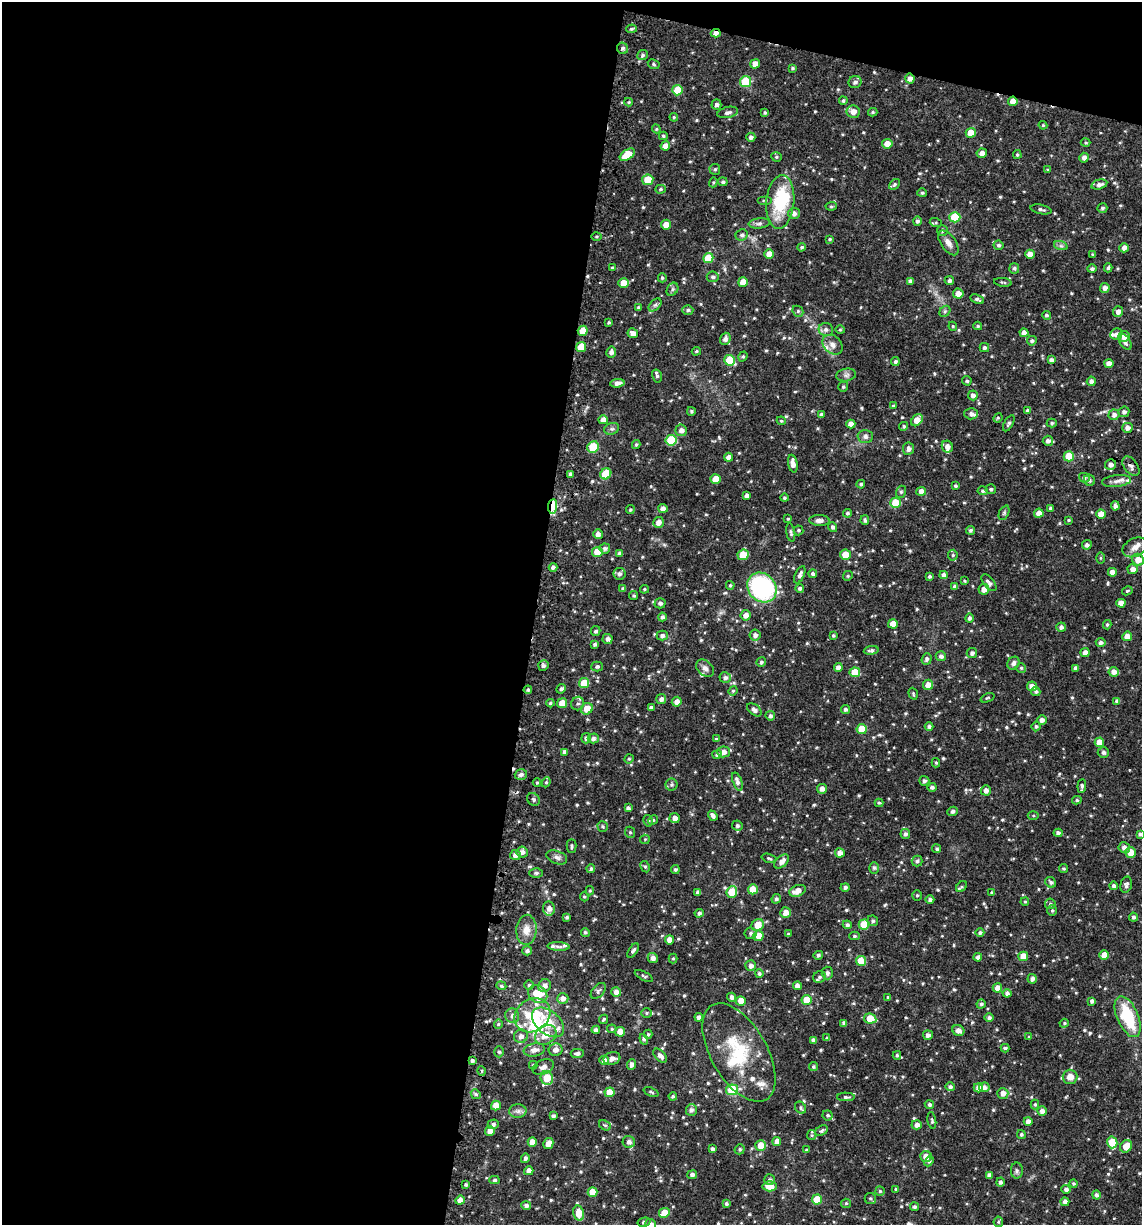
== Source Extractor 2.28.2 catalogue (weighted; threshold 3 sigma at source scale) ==
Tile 1 of 4 x 4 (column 1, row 1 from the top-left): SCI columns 145-1284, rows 3677-4899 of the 4968 x 4905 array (HDU 1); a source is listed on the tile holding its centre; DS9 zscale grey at full resolution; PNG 1144 x 1227 px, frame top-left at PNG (2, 2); each listed source drawn as its Kron ellipse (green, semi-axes under 4 px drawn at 4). Shown black and unused: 49% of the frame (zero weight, under 3 of 4 exposures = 3% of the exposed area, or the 3 px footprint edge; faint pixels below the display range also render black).
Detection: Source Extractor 2.28.2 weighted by HDU 2 'WHT'; one run over the whole footprint, this tile lists its part. Background 0.0628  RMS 0.0083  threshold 0.0371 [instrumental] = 3 sigma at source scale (4.5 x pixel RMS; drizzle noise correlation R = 1.50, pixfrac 1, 0.05/0.05 arcsec/px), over >= 5 px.
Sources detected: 674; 5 inside a brighter object's white glare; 2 cosmic-ray / hot-pixel residue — neither listed nor drawn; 22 inside a brighter listed object's ellipse — not listed separately; of the other 645, all 500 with FLUX_AUTO >= 0.952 (the completeness limit of this list) listed and drawn (145 fainter detections not listed), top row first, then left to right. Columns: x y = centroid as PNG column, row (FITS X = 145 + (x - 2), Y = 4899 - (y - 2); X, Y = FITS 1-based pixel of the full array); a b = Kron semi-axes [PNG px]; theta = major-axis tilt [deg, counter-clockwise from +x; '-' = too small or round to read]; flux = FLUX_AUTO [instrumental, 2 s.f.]
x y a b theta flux
631 29 5 4 - 1.2
716 33 5 4 - 4.3
623 48 6 5 - 2.1
642 55 5 5 - 1.6
654 64 6 4 -26 1.1
755 64 5 4 - 6.6
793 68 4 3 - 0.97
910 79 5 4 - 3.6
745 82 5 5 - 28
855 82 6 6 - 2.6
677 90 5 5 - 18
843 101 4 3 - 1.3
1013 101 5 4 - 6.5
629 102 4 4 - 0.99
716 104 5 5 - 1.9
728 112 10 5 12 2.6
853 112 6 6 - 5.2
873 112 4 3 - 1.2
765 113 4 3 - 1.1
674 117 4 4 - 1.1
1043 125 4 4 - 0.98
656 129 4 4 - 1
971 133 5 5 - 11
663 136 4 4 - 1.3
751 137 4 4 - 2.3
1086 143 5 4 - 1.1
887 144 5 5 - 6.4
665 146 5 4 - 6.2
982 153 5 4 - 3.8
627 155 8 5 33 17
1017 155 4 3 - 1.1
776 157 5 4 - 1.1
1084 158 5 4 - 3.1
715 169 5 5 - 1.5
1048 170 4 3 - 1.2
648 180 5 5 - 15
713 182 5 4 - 0.97
723 182 5 4 - 1.7
894 184 6 4 43 1.3
1099 184 8 5 15 3
660 189 5 4 - 1.2
922 193 5 4 - 1.3
765 200 7 3 0 1.2
780 202 27 14 85 41
831 206 5 4 - 1.1
1102 208 5 5 - 1.5
1041 209 11 4 -12 2.1
794 213 6 5 - 3
955 217 5 5 - 27
917 221 5 4 - 2
759 223 10 5 5 2.2
936 223 6 4 -18 1.1
666 225 5 5 - 8
942 230 5 5 - 1.7
742 235 6 5 - 1.7
597 236 5 3 - 0.96
830 239 4 3 - 1.1
948 243 14 7 -55 5.1
998 245 5 5 - 1.8
1061 246 7 4 -18 1.7
802 247 4 4 - 1.6
1124 248 4 4 - 3
769 254 5 5 - 7.1
1030 254 5 4 - 5.2
1093 254 4 3 - 1
708 258 5 5 - 18
612 268 4 4 - 1.6
1014 268 5 5 - 1.7
1108 268 4 3 - 1.4
1092 269 4 4 - 1.9
713 277 6 5 - 1.7
662 278 4 4 - 1.2
910 281 4 4 - 2.6
949 281 5 4 - 2.1
743 282 5 4 - 8.8
1003 282 9 3 -8 1.2
623 283 5 5 - 10
1105 288 5 5 - 3.3
672 289 7 5 57 1.6
958 294 5 5 - 5.8
977 299 7 4 -25 2
655 305 8 4 44 2.2
639 308 4 4 - 1.6
688 310 5 4 - 1.6
798 311 6 5 - 1.2
945 311 6 4 46 1.3
1118 312 5 5 - 3.6
1046 315 4 4 - 1.6
609 322 3 3 - 1.1
953 326 4 4 - 0.99
978 326 4 3 - 1.1
826 329 7 6 - 2.8
840 330 4 4 - 0.96
583 331 5 5 - 13
633 333 5 4 - 4.5
1024 333 4 4 - 4
1116 334 6 5 - 2.7
1124 336 5 5 - 5.5
725 339 6 5 - 2.7
1032 341 5 4 - 1.7
1125 342 9 5 -57 2.7
833 345 11 8 -45 4.7
581 347 5 5 - 14
984 347 5 4 - 1.8
696 351 4 3 - 1
611 352 5 5 - 3
743 356 5 4 - 1.3
730 360 5 5 - 23
1051 360 4 4 - 2.8
895 361 4 4 - 1.5
1109 364 4 4 - 4.7
846 375 10 6 10 2.6
657 376 6 5 - 1.6
967 381 5 4 - 1.4
1091 381 4 4 - 2.8
617 383 7 4 7 3.6
843 387 5 4 - 1.4
973 395 5 5 - 3.5
893 406 4 4 - 1
1027 410 3 3 - 1.3
691 411 4 4 - 1.1
1124 412 5 5 - 2.4
821 414 4 4 - 1.6
971 414 6 5 - 2.6
1114 415 5 5 - 2.9
998 418 5 4 - 1
603 420 5 4 - 4.3
917 420 7 5 53 8.1
781 421 4 4 - 1
1009 423 9 4 60 1.9
1052 423 5 4 - 1.2
851 424 4 4 - 5
904 426 4 4 - 1.3
1127 428 5 5 - 3.7
612 429 7 5 19 1.9
681 430 6 5 - 4
865 436 7 6 - 2.7
671 440 5 5 - 29
1048 441 5 5 - 2.7
636 445 4 4 - 1.4
947 446 6 5 - 3.5
593 447 6 5 - 23
908 449 6 5 - 3.3
1069 456 5 5 - 19
728 457 4 4 - 4.3
793 463 9 4 -79 4.6
1111 464 5 5 - 3.4
1131 466 11 6 -53 3.4
570 474 4 3 - 2.3
606 474 6 5 - 25
1084 478 5 5 - 2.2
716 479 5 5 - 9.6
1089 480 6 5 - 1.5
1116 481 14 6 7 4.5
861 484 4 4 - 1.3
955 486 3 3 - 1.4
991 489 5 5 - 1.6
921 491 5 4 - 4.7
983 491 5 4 - 1.7
901 492 6 5 - 1.3
747 496 4 4 - 2.8
784 498 4 4 - 1.4
896 503 5 5 - 17
553 506 7 4 84 31
1115 506 4 4 - 2.4
663 508 5 4 - 3.2
1051 508 4 4 - 2.2
630 510 4 4 - 1.2
847 513 4 4 - 1.5
1004 513 7 5 66 1.4
1039 513 5 4 - 6.4
1101 514 4 4 - 7.5
788 519 4 3 - 0.99
819 520 10 5 -1 4
865 520 5 3 - 1.4
1068 520 4 3 - 0.95
658 522 5 5 - 4.6
833 527 5 4 - 2.3
798 530 5 5 - 1.2
970 530 4 4 - 1.5
791 532 9 4 -80 1.5
598 534 5 4 - 3.3
1087 545 5 4 - 2.5
1135 547 13 9 26 5.2
605 548 5 5 - 2.1
597 552 5 5 - 16
620 553 4 4 - 2.4
743 555 5 5 - 17
845 555 5 5 - 11
953 555 5 5 - 1.4
1100 558 6 4 90 0.95
1138 560 6 5 - 9.5
553 567 4 4 - 2.3
1133 569 5 5 - 4.9
1112 572 4 4 - 4.1
619 574 6 5 - 2.4
813 574 4 4 - 1.7
800 575 9 4 66 2.8
944 575 4 4 - 3.5
848 576 5 4 - 1.1
929 576 4 4 - 1.3
964 581 4 3 - 1
989 583 10 5 -51 2.8
730 585 4 4 - 1.2
955 587 4 4 - 2.4
623 588 4 3 - 1.4
762 588 16 13 -48 96
800 588 4 4 - 2
644 589 4 4 - 1.1
984 589 5 5 - 4.8
1127 591 5 3 - 0.97
634 596 4 4 - 1.3
660 603 5 5 - 2.3
1121 603 4 4 - 5.8
746 615 5 5 - 4.7
662 617 4 4 - 2
969 618 5 4 - 2
893 624 5 4 - 8.3
1107 625 5 3 - 1.2
1061 627 5 4 - 2.8
596 631 5 4 - 1.6
662 635 5 5 - 2.4
755 635 6 5 - 3
833 636 4 4 - 1.2
1127 636 5 4 - 7.1
608 639 5 5 - 2.9
1101 643 5 4 - 2.2
595 644 4 4 - 1.8
871 650 7 4 7 2
972 653 5 5 - 2.2
1085 653 4 4 - 4.3
941 656 5 5 - 2.4
927 659 6 5 - 2.2
761 662 5 4 - 1.5
1013 663 7 5 51 2.5
543 666 5 5 - 2
597 667 6 5 - 1.7
705 668 10 7 -44 3.6
838 668 4 4 - 3.8
1021 668 5 5 - 1.3
1075 668 4 3 - 2.1
855 672 5 5 - 16
1114 672 5 5 - 4.6
725 678 6 5 - 2.4
584 683 5 5 - 17
928 685 5 5 - 6.5
1032 686 5 5 - 5.2
561 689 5 4 - 1.8
528 690 4 4 - 1.4
733 691 5 4 - 1
1036 692 4 4 - 1.6
913 694 6 4 -72 1.1
987 698 7 3 21 1.1
661 699 5 5 - 2.9
1117 701 4 4 - 2.4
677 702 5 5 - 4.2
550 703 4 4 - 1.3
562 703 5 5 - 10
578 704 7 6 - 2
651 707 4 3 - 1.8
587 709 6 5 - 10
845 709 4 4 - 2
754 710 8 5 -39 3.1
770 716 5 4 - 1.9
1042 720 5 4 - 3.2
929 726 4 4 - 2
1036 726 5 4 - 1.5
862 729 5 5 - 16
586 738 5 5 - 2.3
593 738 5 5 - 2.4
716 739 4 4 - 1.1
1099 742 4 4 - 7.6
565 752 4 4 - 2.6
724 752 6 5 - 4.5
1103 753 5 5 - 1.8
717 754 5 4 - 2.3
629 759 5 4 - 1
936 763 4 3 - 1.1
521 774 6 5 - 2.5
737 781 9 4 -70 3.1
924 781 5 5 - 2.2
546 782 5 4 - 1.1
537 783 4 4 - 0.99
671 785 6 6 - 1.5
1082 786 7 4 85 2.6
932 787 4 4 - 1.9
822 789 5 5 - 3.6
986 790 5 5 - 3.3
533 799 7 5 -50 1.8
1077 800 5 4 - 1.3
879 803 4 4 - 1.1
628 808 4 4 - 2
953 811 5 4 - 1.7
1033 815 5 4 - 1
713 816 5 4 - 2.8
675 818 5 5 - 4
653 820 5 4 - 0.99
648 821 6 4 -78 1.5
603 826 5 5 - 1.3
737 826 5 5 - 2.1
630 832 6 5 - 1.3
1058 833 4 4 - 2.5
905 834 5 5 - 2.5
1140 834 4 3 - 1.8
645 839 5 4 - 0.98
572 846 7 5 -90 1.5
1124 848 6 5 - 3.6
937 849 4 4 - 1.5
522 852 6 5 - 3.6
1131 852 5 5 - 10
840 853 4 4 - 4.2
515 855 5 5 - 4
557 857 11 6 -21 2.8
769 858 7 4 -15 1.2
782 861 8 5 43 4.7
917 861 5 5 - 1.4
645 867 6 4 -62 1.3
874 868 6 5 - 1.3
591 869 4 4 - 1.7
675 869 4 4 - 1.6
1063 869 4 4 - 1.3
536 873 6 5 - 1.5
1051 882 6 5 - 1.9
1126 885 8 5 75 2.2
1114 886 4 4 - 2.2
845 887 4 4 - 2
962 887 6 4 45 1.4
753 889 5 5 - 10
590 891 5 4 - 1.1
797 891 8 5 22 5.8
732 892 6 5 - 19
698 893 4 4 - 2.9
992 893 4 3 - 1.1
917 895 5 4 - 1.2
584 897 5 4 - 1
776 899 5 4 - 1.5
930 900 4 4 - 2.1
1025 902 4 3 - 0.97
1050 904 5 5 - 1.6
549 908 7 6 - 4.2
1052 911 5 4 - 1.2
699 913 4 4 - 2.1
786 913 5 5 - 6.1
567 917 4 3 - 1.4
1133 917 4 4 - 2
873 921 5 5 - 1.5
758 925 6 5 - 11
847 925 4 4 - 2
864 925 5 5 - 16
526 930 15 10 85 8.2
585 932 4 4 - 1.3
751 933 6 6 - 2
980 933 4 4 - 1.7
788 934 4 4 - 1.1
758 936 5 5 - 7.2
854 936 5 4 - 1.3
669 940 4 4 - 4.7
558 946 11 4 -4 2.1
633 950 8 4 57 2
527 951 5 4 - 2.3
818 955 5 4 - 1.7
1104 955 5 4 - 9
1023 956 5 5 - 11
978 957 4 4 - 2.9
653 958 5 5 - 3.6
673 958 5 4 - 1
861 961 5 5 - 16
751 966 5 5 - 3.4
759 973 4 4 - 1.8
827 973 6 5 - 2.1
644 976 10 4 -27 1.3
819 977 6 5 - 2
1032 979 5 4 - 2.7
529 985 5 5 - 1.6
501 986 5 4 - 1.3
545 986 6 6 - 4
797 986 4 4 - 3.9
997 988 5 4 - 5.7
598 991 9 5 49 1.9
616 992 5 4 - 4.4
1007 993 4 4 - 2.8
538 994 10 8 -34 19
732 997 4 4 - 2.8
888 997 4 3 - 1.1
563 998 5 5 - 3.9
807 1000 5 5 - 12
741 1001 5 5 - 7.9
1092 1001 4 4 - 2.6
981 1004 4 4 - 1.4
646 1013 5 5 - 1.1
532 1015 19 16 37 21
512 1016 7 7 - 3.1
699 1017 4 4 - 2.9
1128 1017 22 10 -67 41
989 1018 4 4 - 2.1
604 1019 5 3 - 1.2
870 1019 6 5 - 15
548 1022 18 11 -40 21
844 1023 4 4 - 2.7
1064 1023 5 4 - 1.1
498 1024 4 4 - 1.2
612 1029 5 4 - 1.1
596 1030 4 4 - 2.6
958 1031 6 5 - 4
620 1032 5 4 - 8.4
648 1034 4 4 - 1
546 1035 11 9 37 9.3
928 1035 5 5 - 2.9
521 1036 7 6 - 3.5
1029 1037 4 4 - 1.1
827 1038 4 4 - 1.2
644 1039 5 4 - 1.7
813 1040 4 4 - 2.3
1005 1048 4 3 - 1.4
534 1050 11 6 9 4.6
556 1050 7 6 - 4
499 1052 5 5 - 1.5
739 1052 54 28 -60 54
577 1053 6 4 2 2.5
897 1055 4 4 - 1.2
660 1056 8 5 -47 3.6
612 1059 8 6 17 4
472 1060 4 4 - 1.9
604 1060 5 4 - 4.7
632 1064 5 4 - 2.8
533 1065 4 4 - 1
543 1067 11 7 24 4
813 1067 4 4 - 1.3
482 1071 5 3 - 1.1
1070 1077 7 7 - 6
547 1078 7 6 - 17
950 1087 5 4 - 2.1
984 1087 5 5 - 3
978 1088 5 4 - 4.7
732 1090 6 5 - 32
610 1092 5 5 - 9.3
651 1092 8 3 -22 1.2
1003 1093 5 5 - 4.6
476 1094 5 4 - 1.3
673 1096 4 4 - 1.5
846 1097 9 4 -1 2
1035 1104 5 4 - 1.1
496 1105 5 5 - 7.2
929 1105 5 4 - 2.2
801 1108 6 5 - 1.4
691 1110 6 5 - 2.6
518 1111 8 7 - 2.9
1042 1111 5 4 - 3.4
828 1115 5 5 - 1.4
553 1116 4 4 - 2
932 1120 8 4 -81 1.3
1028 1121 4 4 - 4.2
493 1124 5 5 - 2.3
605 1125 6 4 -28 1.3
917 1125 5 4 - 3.4
490 1131 5 4 - 5.1
821 1131 7 4 31 1.6
1021 1134 4 4 - 1.7
812 1135 5 4 - 1.1
777 1141 4 4 - 4.4
532 1142 4 4 - 6.8
629 1142 6 6 - 3
1112 1142 6 5 - 21
548 1143 6 4 59 5.7
761 1145 5 5 - 11
1126 1146 6 5 - 9.4
712 1149 4 3 - 2
740 1149 5 5 - 1.6
806 1150 4 3 - 1.2
926 1156 6 5 - 7.4
525 1158 5 4 - 1.9
929 1161 5 4 - 1.4
529 1171 5 4 - 3.9
1017 1171 8 6 89 2
692 1175 5 4 - 2.6
989 1175 4 4 - 3.1
769 1179 5 5 - 1.4
494 1180 5 4 - 1.6
1000 1182 4 4 - 2.2
1073 1183 4 4 - 1.2
466 1185 3 3 - 1.4
770 1186 7 5 -2 8.5
896 1189 4 3 - 0.99
1066 1189 5 4 - 2.5
880 1191 5 4 - 1.3
593 1192 5 5 - 10
1096 1195 4 4 - 2.1
870 1198 6 5 - 1.4
817 1199 5 5 - 14
460 1200 5 4 - 4.4
1065 1202 4 4 - 3.3
846 1203 5 4 - 1
726 1204 4 3 - 1.7
526 1205 5 4 - 2.3
915 1207 4 4 - 1.5
579 1213 8 5 -77 12
664 1213 5 4 - 12
644 1222 6 4 15 1.4
998 1222 5 5 - 1.2
650 1224 5 5 - 4.2
Overlapping masked pixels (flux is a lower limit): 4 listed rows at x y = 716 33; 910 79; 1013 101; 553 506
Isophote crosses this tile's border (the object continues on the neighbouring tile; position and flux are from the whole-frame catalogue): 2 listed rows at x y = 1140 834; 650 1224